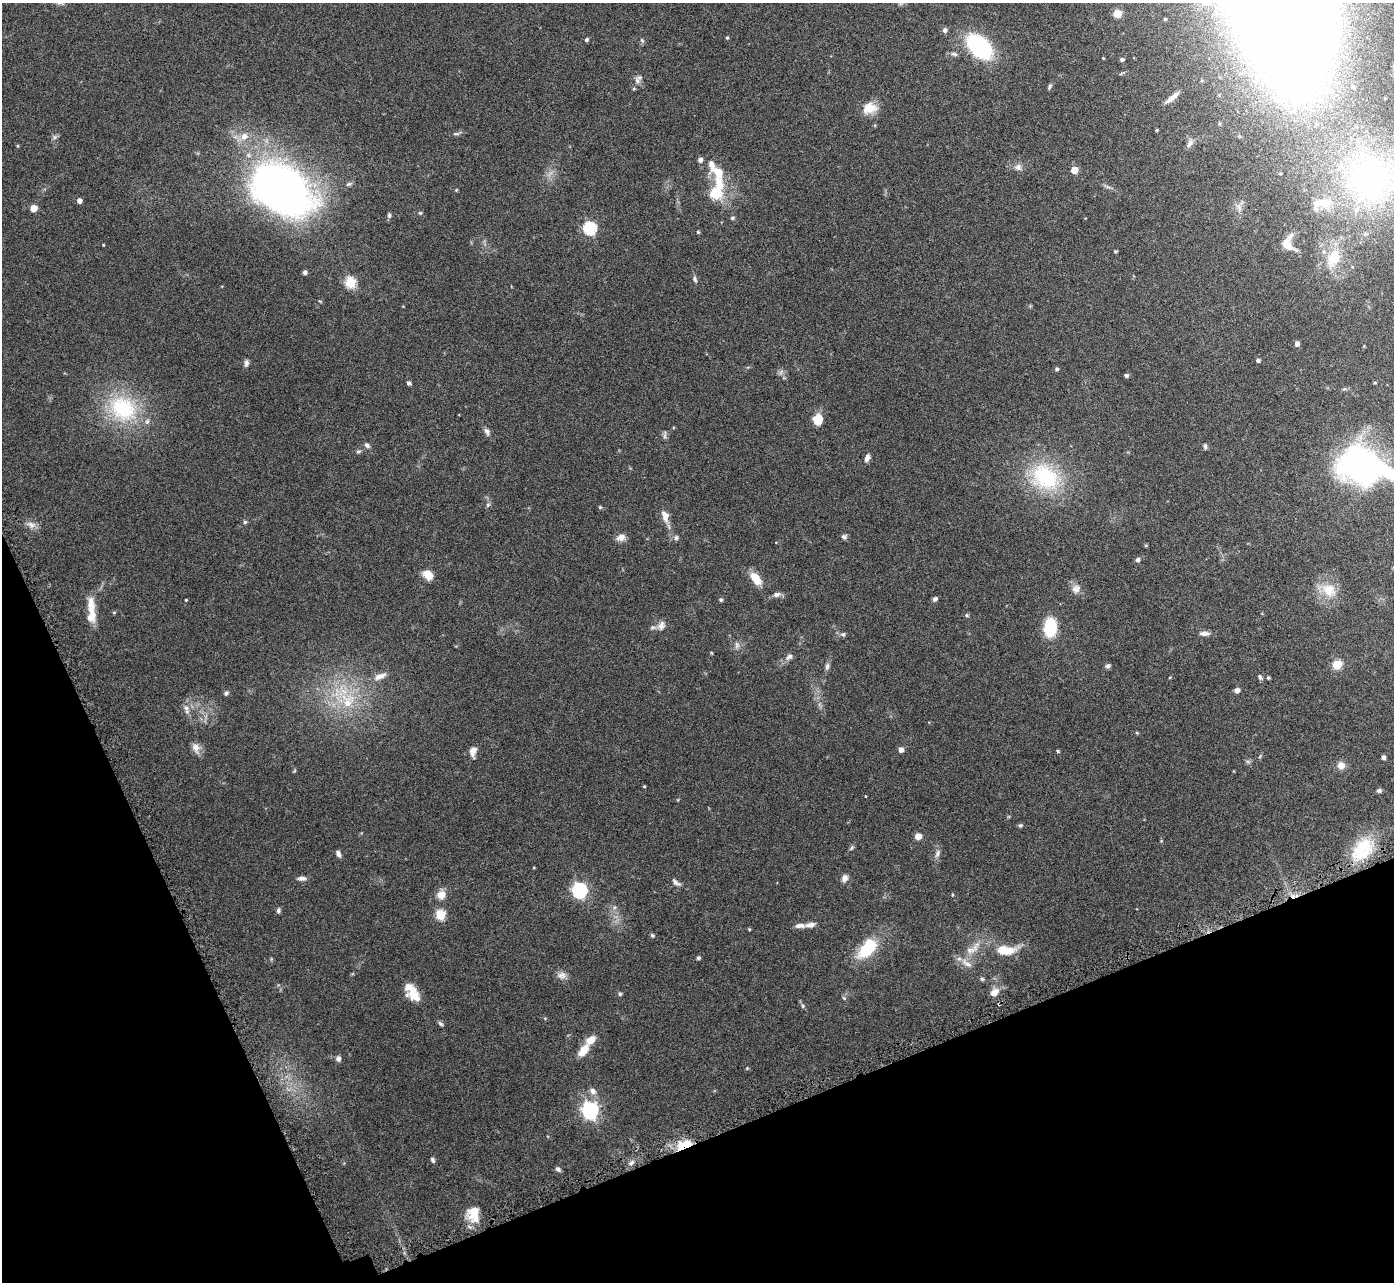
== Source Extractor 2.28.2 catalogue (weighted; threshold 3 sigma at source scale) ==
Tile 14 of 4 x 4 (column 2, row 4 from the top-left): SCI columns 1437-2828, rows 192-1471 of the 5657 x 5637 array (HDU 1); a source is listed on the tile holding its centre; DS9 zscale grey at full resolution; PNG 1396 x 1284 px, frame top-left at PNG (2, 3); no overlay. Shown black and unused: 20% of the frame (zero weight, under 4 of 7 exposures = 4% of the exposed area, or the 3 px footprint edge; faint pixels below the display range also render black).
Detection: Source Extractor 2.28.2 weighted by HDU 2 'WHT'; one run over the whole footprint, this tile lists its part. Background 0.0744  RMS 0.0036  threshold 0.0149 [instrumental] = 3 sigma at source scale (4.09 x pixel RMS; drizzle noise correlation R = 1.36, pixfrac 0.8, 0.05/0.05 arcsec/px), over >= 5 px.
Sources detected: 163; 1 inside a brighter object's white glare — not listed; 12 inside a brighter listed object's ellipse — not listed separately; the other 150 listed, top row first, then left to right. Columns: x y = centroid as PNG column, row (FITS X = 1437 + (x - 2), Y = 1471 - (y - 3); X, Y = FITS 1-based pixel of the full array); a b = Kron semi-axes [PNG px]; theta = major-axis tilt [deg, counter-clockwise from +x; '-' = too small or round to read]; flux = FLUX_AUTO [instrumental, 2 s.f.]
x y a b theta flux
1117 14 6 6 - 4.8
1165 19 3 3 - 0.33
945 30 6 5 - 1
727 38 4 3 - 0.4
586 40 5 4 - 0.66
642 40 6 5 - 0.51
980 47 21 13 -43 43
954 54 10 5 -18 0.84
1122 60 4 4 - 0.65
637 81 12 6 -85 1.5
1050 86 7 4 72 0.58
1353 87 5 5 - 0.57
1172 97 19 5 39 2.3
1385 98 3 3 - 0.27
869 108 18 13 12 5.1
1157 130 4 4 - 0.3
456 134 9 4 0 0.67
244 136 11 10 - 3
54 137 7 4 89 0.68
1189 143 12 6 61 1.3
700 160 5 5 - 1.2
711 164 13 8 -71 2
1018 167 9 8 - 1.4
1074 170 5 5 - 5.2
1370 178 71 69 -73 96
719 185 21 12 -77 6.8
281 189 42 28 -32 280
456 190 4 3 - 0.29
715 194 6 6 - 19
79 201 4 4 - 1.5
34 208 5 5 - 5.4
420 213 5 4 - 0.41
389 215 6 5 - 0.66
732 218 5 4 - 0.52
590 228 6 6 - 40
698 232 4 4 - 0.34
1290 236 16 6 50 1.5
103 245 3 2 - 0.25
1287 245 14 9 -48 3.7
1115 251 4 3 - 0.42
1333 258 23 16 62 8.2
305 272 4 4 - 0.94
695 279 9 5 -69 0.79
350 283 6 5 - 20
1297 344 5 4 - 1.3
1258 361 4 4 - 0.8
246 363 9 5 80 1.1
1057 369 4 4 - 0.6
781 372 7 4 71 0.68
1126 376 4 4 - 0.7
409 383 4 4 - 0.81
1375 383 4 3 - 0.31
123 408 44 35 -35 27
818 419 9 7 87 6.9
487 432 11 6 -70 1.2
665 435 12 3 82 0.62
367 445 8 6 -36 0.92
1205 446 7 4 -80 0.63
358 451 8 4 8 0.55
867 458 10 5 69 1.3
1360 465 27 23 -28 130
1045 477 44 33 -37 26
488 504 6 4 19 0.5
600 507 5 4 - 0.42
665 516 17 9 -76 2.7
245 522 5 5 - 0.53
31 525 13 8 -26 1.9
844 536 7 6 - 0.82
621 537 12 8 11 2
676 538 6 6 - 0.95
1146 545 5 3 - 0.32
1137 560 5 4 - 1
428 575 10 8 -43 4.4
756 579 15 8 -53 5.3
1076 589 12 11 - 2.2
1329 590 22 18 -33 6.9
777 594 9 7 18 1.2
935 599 6 5 - 0.77
186 600 3 3 - 0.27
721 600 4 4 - 0.56
114 612 5 3 - 0.34
91 615 28 12 83 5.3
967 615 6 4 -2 0.49
661 626 13 9 66 1.7
1050 627 13 8 87 22
1205 633 15 6 -1 1.4
843 634 7 6 - 0.72
737 645 10 6 89 1.2
789 657 10 7 38 1.3
1337 665 5 5 - 15
827 666 11 5 80 1
1108 666 6 5 - 0.81
380 676 18 7 22 2.4
1170 677 4 3 - 0.25
1260 677 7 4 -75 0.64
1268 678 4 3 - 0.49
1237 690 5 4 - 1.5
226 693 6 5 - 0.77
348 701 23 20 -75 13
186 708 12 7 -67 1.7
1137 733 5 3 - 0.32
196 748 13 9 -72 2.4
901 750 5 5 - 1.5
473 751 13 7 79 2.3
1058 751 4 4 - 0.39
1383 757 4 4 - 0.9
1341 765 8 8 - 2.4
644 786 4 4 - 0.28
1379 790 6 5 - 0.78
1020 825 6 4 18 0.49
918 836 5 5 - 4.3
852 847 8 4 59 0.57
1362 849 36 23 50 15
338 853 8 5 -63 1.1
937 853 11 6 62 1.1
302 878 10 6 -3 1.2
844 878 9 7 68 1.6
676 882 13 6 -37 1.2
579 890 6 6 - 72
441 895 9 8 - 3.4
952 895 5 3 - 0.26
614 907 6 4 -45 0.66
278 910 7 5 71 0.7
440 915 5 5 - 18
811 925 13 6 8 1.7
749 929 4 3 - 0.38
652 935 6 5 - 0.53
867 948 25 14 48 14
970 950 17 8 7 2.6
1005 950 20 10 -4 7.2
698 958 4 4 - 0.66
967 963 18 7 -31 2.3
561 975 12 9 -7 1.8
982 979 5 5 - 0.49
994 992 12 8 38 2.5
620 994 5 4 - 0.52
414 996 18 11 -21 4.2
844 998 7 4 -45 0.47
803 1006 5 5 - 0.5
440 1024 7 5 -39 0.64
583 1050 17 9 53 4.4
338 1058 6 5 - 1.3
747 1068 5 4 - 0.31
593 1091 10 7 -46 1.5
590 1110 7 7 - 100
684 1145 20 9 20 6.9
433 1160 7 4 -59 0.67
631 1163 8 4 36 0.88
558 1169 7 5 -41 0.92
473 1214 20 15 -83 6.1
Overlapping masked pixels (flux is a lower limit): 1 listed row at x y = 684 1145
Isophote crosses this tile's border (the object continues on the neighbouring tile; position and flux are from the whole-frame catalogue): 1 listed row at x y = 1370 178